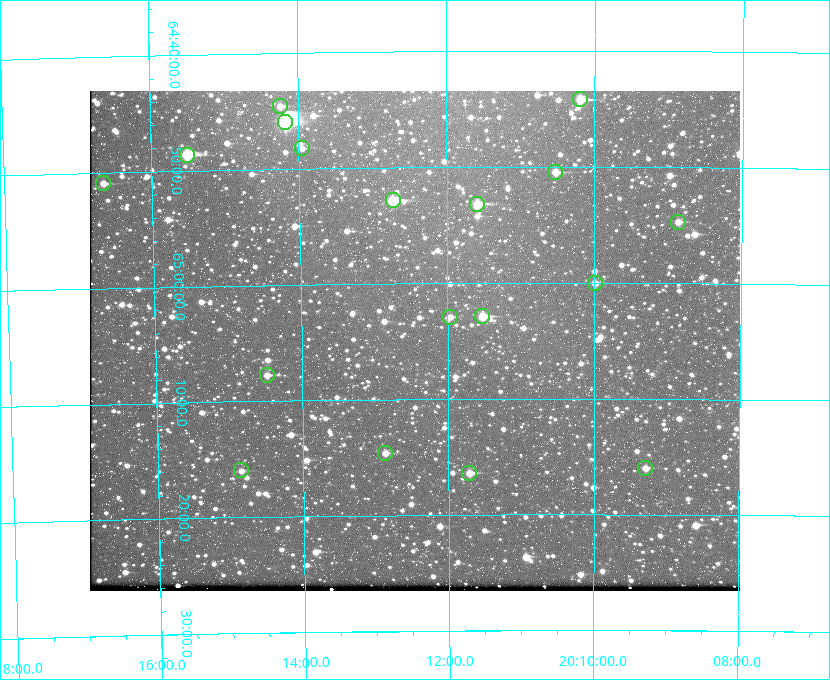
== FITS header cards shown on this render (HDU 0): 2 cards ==
NAXIS1  =                  650 / Width of table row in bytes
NAXIS2  =                  500 / Number of rows in table

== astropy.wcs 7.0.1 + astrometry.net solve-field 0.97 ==
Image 650 x 500 px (HDU 0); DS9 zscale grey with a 90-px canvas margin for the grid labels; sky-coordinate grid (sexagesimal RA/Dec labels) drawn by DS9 from the SOLVED WCS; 18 Tycho-2 reference stars matched to detected sources circled (green)
Header WCS: none
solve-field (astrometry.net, Tycho-2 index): SOLVED blind (the file carries no WCS)
Solved WCS: RA---TAN-SIP/DEC--TAN-SIP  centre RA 20:12:27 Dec +65:05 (303.11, +65.08 deg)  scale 5.18 arcsec/px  FOV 56.2' x 43.2'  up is -180 deg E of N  parity flipped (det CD > 0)
(file carries no celestial WCS; the grid is the blind solution)
Tycho-2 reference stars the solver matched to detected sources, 18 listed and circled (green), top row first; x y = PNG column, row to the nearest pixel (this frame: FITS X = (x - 90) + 1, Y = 500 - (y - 91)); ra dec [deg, ICRS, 3 dp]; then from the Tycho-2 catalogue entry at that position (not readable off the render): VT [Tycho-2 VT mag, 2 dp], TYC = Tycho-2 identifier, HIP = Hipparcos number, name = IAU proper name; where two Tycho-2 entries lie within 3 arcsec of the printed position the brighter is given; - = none
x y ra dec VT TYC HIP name
580 99 302.549 +64.736 9.65 4240-950-1 - -
280 106 303.562 +64.742 10.88 4240-278-1 - -
285 122 303.544 +64.765 7.36 4240-620-1 99731 -
302 148 303.488 +64.804 11.29 4240-68-1 - -
187 155 303.878 +64.810 8.93 4240-794-1 - -
555 172 302.633 +64.841 10.69 4240-985-1 - -
103 183 304.164 +64.849 10.65 4240-315-1 - -
393 200 303.184 +64.880 9.02 4240-488-1 - -
477 204 302.897 +64.886 9.40 4240-717-1 - -
678 222 302.216 +64.912 11.03 4240-1279-1 - -
595 283 302.498 +65.000 11.22 4240-149-1 - -
482 316 302.882 +65.048 10.25 4240-98-1 - -
450 317 302.992 +65.048 11.44 4240-88-1 - -
267 375 303.620 +65.129 11.18 4240-34-1 - -
385 453 303.217 +65.244 11.17 4240-236-1 - -
645 468 302.323 +65.266 11.19 4240-188-1 - -
241 470 303.713 +65.266 11.45 4240-564-1 - -
469 473 302.928 +65.273 10.74 4240-760-1 - -